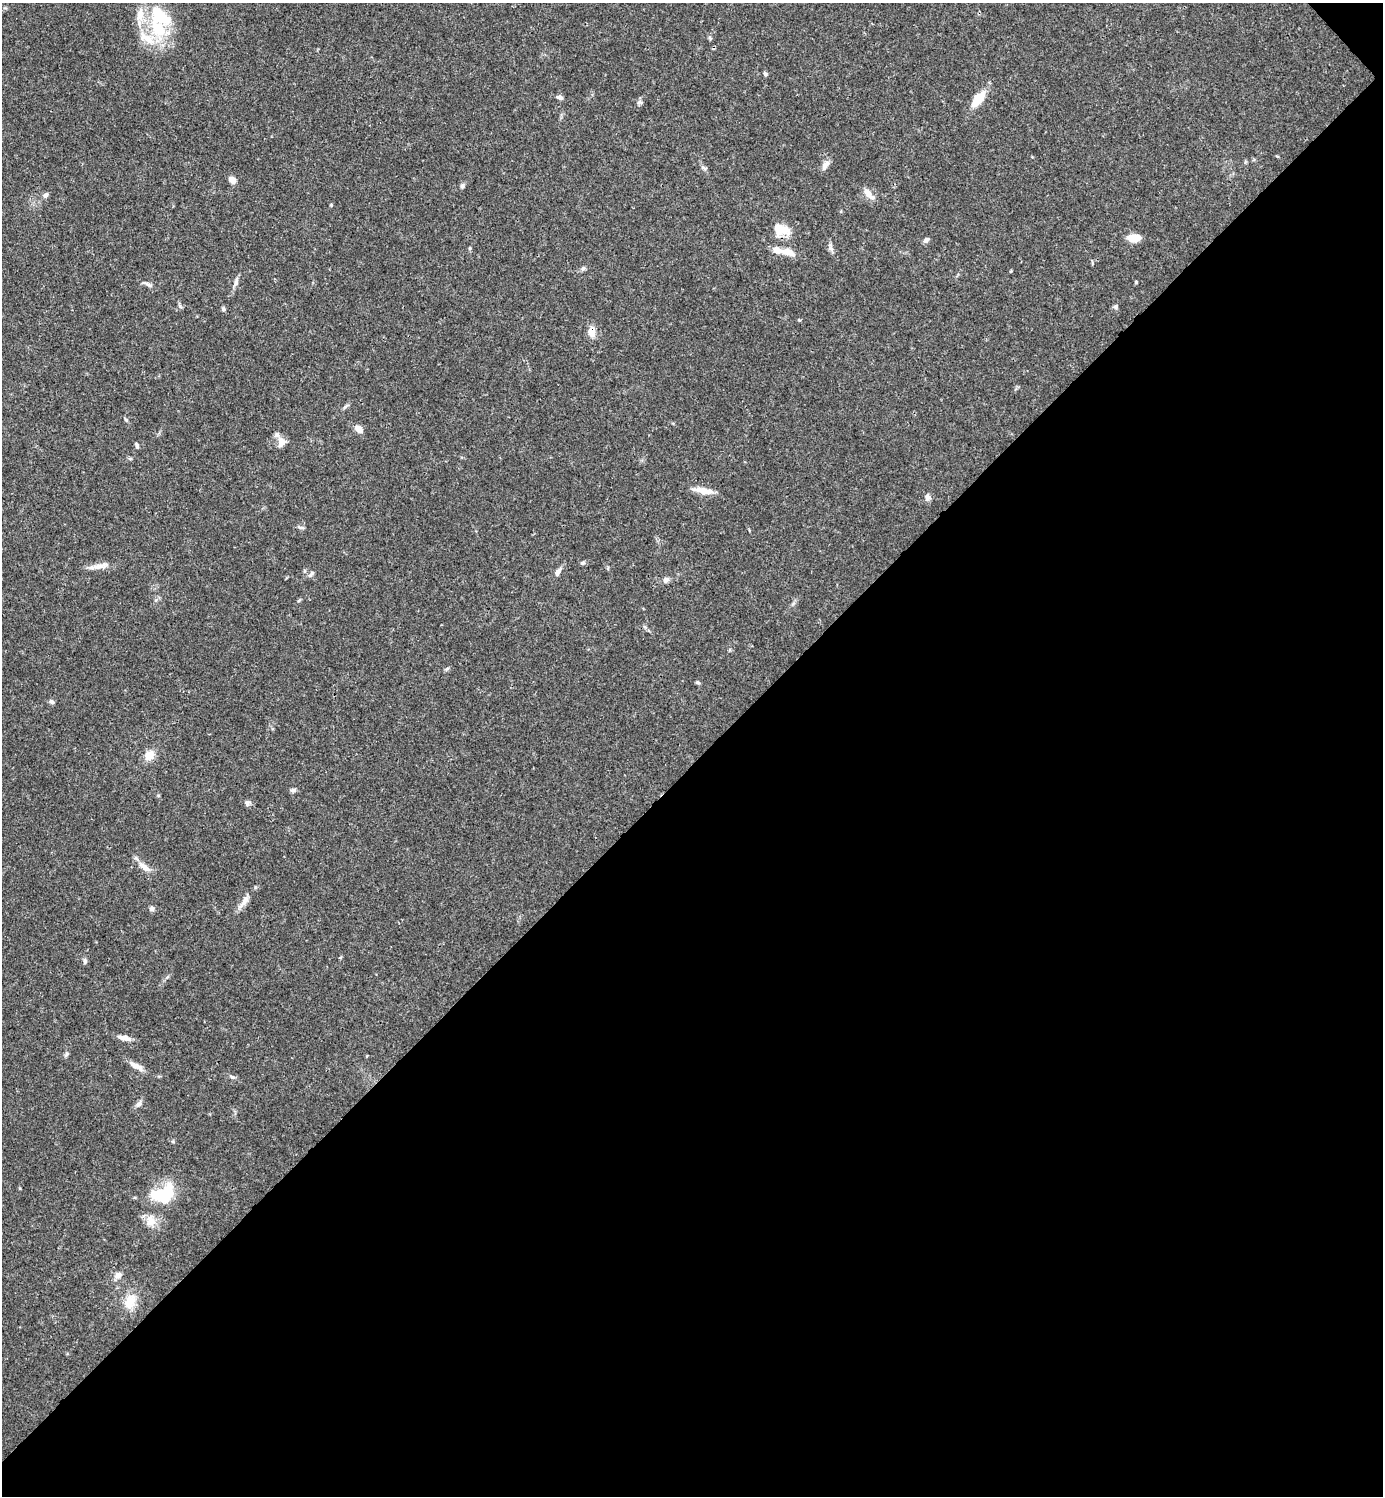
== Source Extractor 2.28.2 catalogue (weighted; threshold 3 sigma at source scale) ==
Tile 12 of 4 x 4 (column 4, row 3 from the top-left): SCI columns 4442-5822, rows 1495-2988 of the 5980 x 5981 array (HDU 1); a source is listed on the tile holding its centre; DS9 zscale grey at full resolution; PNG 1385 x 1498 px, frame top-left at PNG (2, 3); no overlay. Shown black and unused: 49% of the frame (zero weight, under 3 of 4 exposures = <1% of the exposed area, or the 3 px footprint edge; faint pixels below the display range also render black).
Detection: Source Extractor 2.28.2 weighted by HDU 2 'WHT'; one run over the whole footprint, this tile lists its part. Background 0.0381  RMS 0.0026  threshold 0.0118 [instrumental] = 3 sigma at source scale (4.5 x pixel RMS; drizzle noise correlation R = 1.50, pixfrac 1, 0.05/0.05 arcsec/px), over >= 5 px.
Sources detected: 65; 2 inside a brighter object's white glare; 1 cosmic-ray / hot-pixel residue — not listed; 6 inside a brighter listed object's ellipse — not listed separately; the other 56 listed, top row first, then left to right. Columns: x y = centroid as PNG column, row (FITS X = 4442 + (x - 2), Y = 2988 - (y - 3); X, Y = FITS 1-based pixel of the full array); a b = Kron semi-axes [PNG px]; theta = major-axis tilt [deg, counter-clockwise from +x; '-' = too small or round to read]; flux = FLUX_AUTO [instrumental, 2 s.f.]
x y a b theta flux
158 28 29 24 -43 14
765 74 5 5 - 0.52
560 97 10 5 -15 0.77
979 99 21 9 51 5
640 102 8 6 0 0.6
825 165 16 7 56 1.3
704 168 9 4 -35 0.56
232 180 9 7 -45 1.4
462 186 7 5 65 0.59
868 193 15 8 -56 2
45 195 8 6 49 0.79
331 205 4 4 - 0.28
779 231 27 12 8 4.2
1134 238 12 7 -3 4
926 240 7 5 43 0.82
470 248 6 3 71 0.31
830 248 7 5 -46 0.71
788 252 19 9 -15 2.8
583 268 6 5 - 0.5
1136 282 4 3 - 0.27
236 283 10 5 81 0.88
148 284 15 4 -29 0.86
1116 306 6 5 - 0.54
223 309 6 5 - 0.44
592 332 15 9 -89 2.2
359 429 9 6 -39 2.1
281 443 13 10 68 1.9
137 446 8 4 -76 0.45
702 490 23 8 -12 3
928 497 9 7 -53 0.95
301 527 10 4 -5 0.5
583 563 7 5 20 0.44
99 566 29 6 11 2.2
558 572 11 6 56 1.3
312 573 9 5 54 0.57
666 580 7 6 - 1
299 600 6 3 37 0.3
447 669 7 5 30 0.44
697 682 7 3 -19 0.34
52 702 7 6 - 0.57
149 755 13 10 53 2.9
293 790 8 5 27 0.55
247 803 7 6 - 0.65
144 867 18 7 -40 2.2
244 901 16 8 60 1.9
152 909 6 6 - 0.81
85 961 8 5 -90 0.56
125 1038 15 6 -12 1.8
66 1054 8 4 57 0.48
137 1066 21 6 -29 2
232 1077 8 4 -24 0.58
138 1104 10 5 38 0.81
165 1194 24 19 -15 7.8
150 1221 15 10 85 2.8
118 1275 10 7 17 1.3
130 1301 20 14 65 4.4
Overlapping masked pixels (flux is a lower limit): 1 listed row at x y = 592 332
Unlisted compact peaks at least as high as the median listed source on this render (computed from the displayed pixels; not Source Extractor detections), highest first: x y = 255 887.